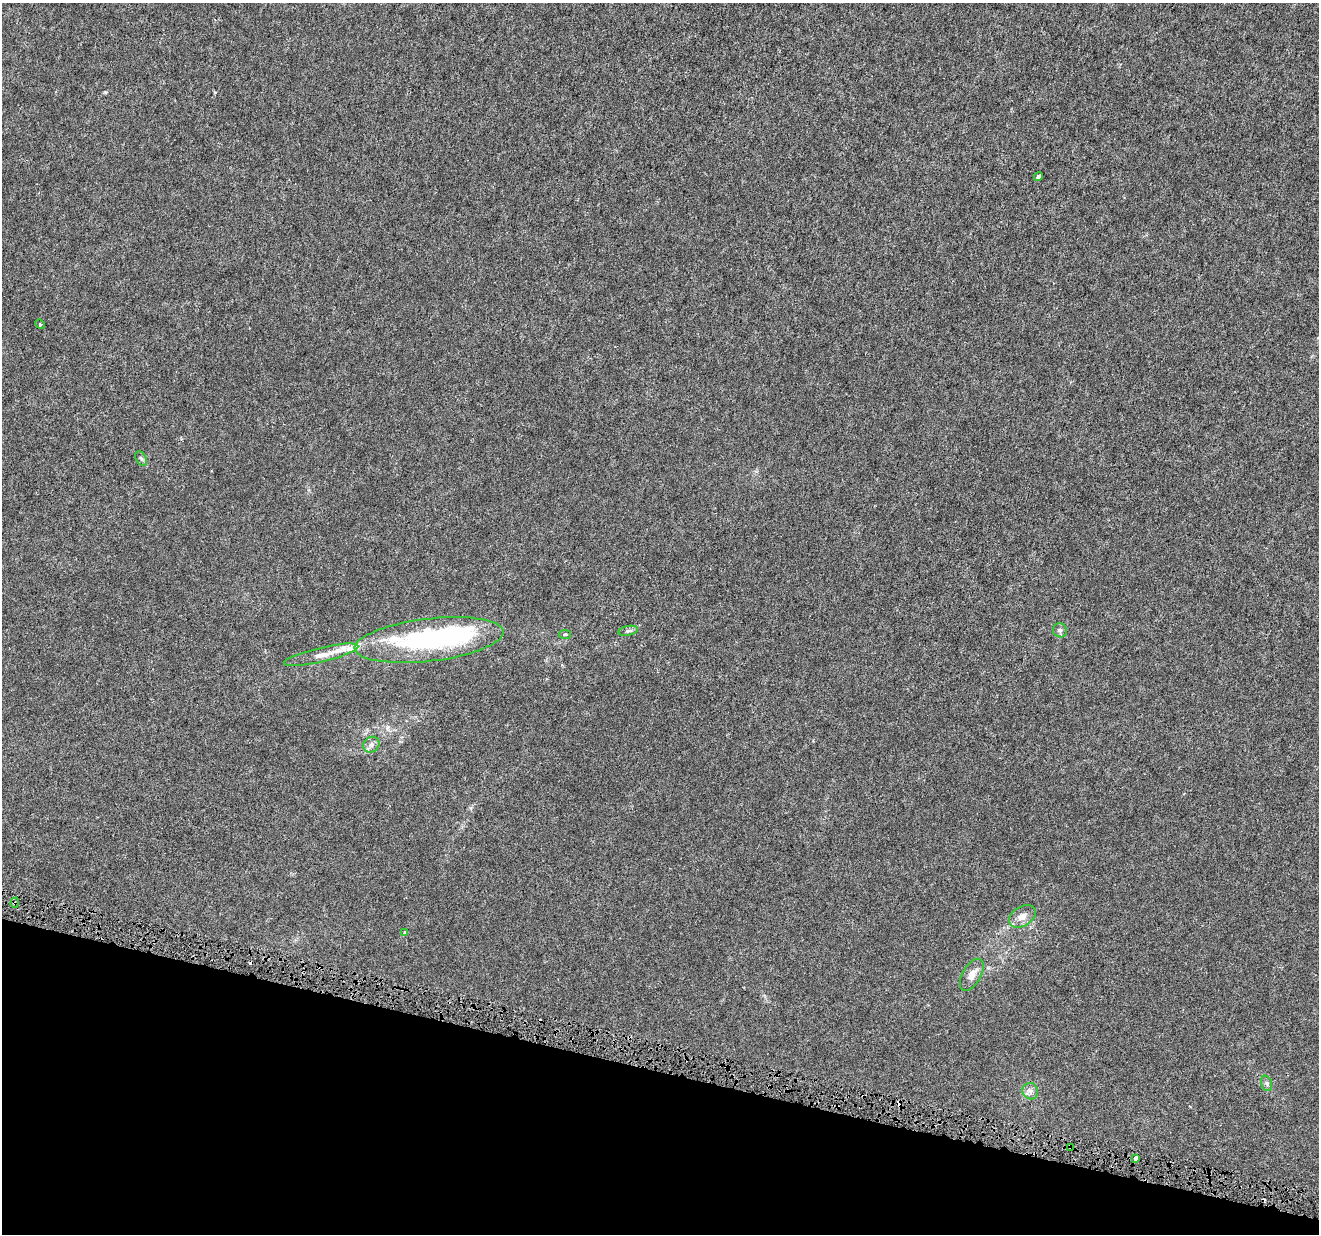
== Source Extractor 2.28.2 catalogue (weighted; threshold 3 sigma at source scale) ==
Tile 15 of 4 x 4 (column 3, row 4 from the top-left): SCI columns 2646-3962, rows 294-1525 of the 5282 x 5454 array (HDU 1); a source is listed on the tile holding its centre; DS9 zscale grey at full resolution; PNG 1321 x 1236 px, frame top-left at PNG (2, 3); each listed source drawn as its Kron ellipse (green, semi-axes under 4 px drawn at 4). Shown black and unused: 13% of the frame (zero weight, under 4 of 8 exposures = <1% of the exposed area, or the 3 px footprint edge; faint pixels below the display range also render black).
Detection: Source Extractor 2.28.2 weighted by HDU 2 'WHT'; one run over the whole footprint, this tile lists its part. Background 3.03e-04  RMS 8.1e-04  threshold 0.00332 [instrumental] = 3 sigma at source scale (4.09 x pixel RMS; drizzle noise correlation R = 1.36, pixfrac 0.8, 0.0396/0.0396 arcsec/px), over >= 5 px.
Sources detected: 24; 1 inside a brighter object's white glare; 4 cosmic-ray / hot-pixel residue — neither listed nor drawn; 2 inside a brighter listed object's ellipse — not listed separately; the other 17 listed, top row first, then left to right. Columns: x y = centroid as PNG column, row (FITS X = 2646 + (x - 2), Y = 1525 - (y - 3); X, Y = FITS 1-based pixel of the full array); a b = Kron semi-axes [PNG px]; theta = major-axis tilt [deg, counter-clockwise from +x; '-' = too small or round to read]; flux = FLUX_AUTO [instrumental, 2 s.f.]
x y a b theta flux
1038 176 4 3 - 0.17
40 324 5 4 - 0.084
141 459 8 5 -62 0.15
1060 630 7 7 - 0.17
628 631 10 4 11 0.16
565 634 6 4 -9 0.15
429 640 75 21 7 14
321 655 38 7 13 0.95
371 745 8 7 - 0.27
15 903 5 4 - 0.11
1022 916 14 9 33 0.57
404 932 4 3 - 0.1
972 975 18 9 59 0.6
1266 1083 8 5 -73 0.17
1030 1091 8 7 - 0.28
1070 1147 4 2 - 0.05
1136 1158 3 3 - 0.74
Overlapping masked pixels (flux is a lower limit): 3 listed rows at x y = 15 903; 1070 1147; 1136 1158
Unlisted compact peaks at least as high as the median listed source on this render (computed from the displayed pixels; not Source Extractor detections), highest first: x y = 215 92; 105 92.